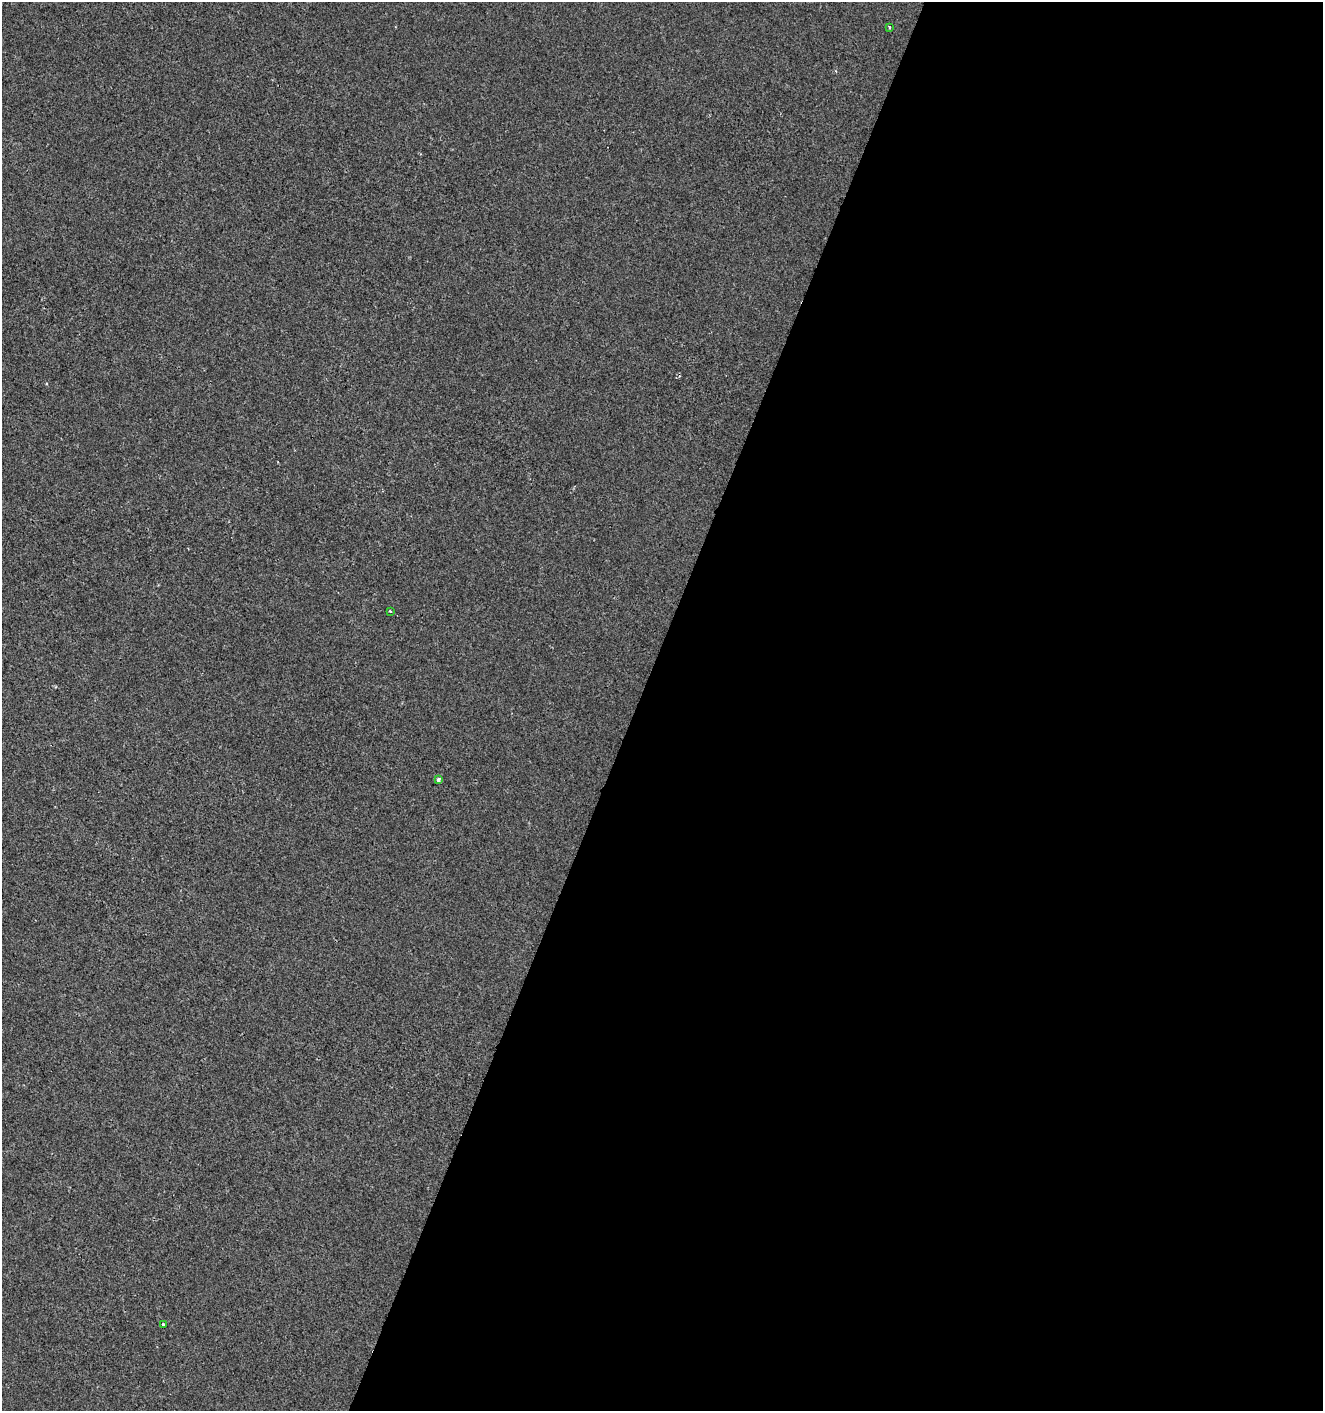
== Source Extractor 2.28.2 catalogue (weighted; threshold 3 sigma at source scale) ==
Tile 12 of 4 x 4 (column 4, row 3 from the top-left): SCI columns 4171-5491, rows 1417-2825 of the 5761 x 5642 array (HDU 1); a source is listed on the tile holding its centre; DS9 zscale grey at full resolution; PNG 1325 x 1413 px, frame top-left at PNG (2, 2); each listed source drawn as its Kron ellipse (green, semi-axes under 4 px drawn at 4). Shown black and unused: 52% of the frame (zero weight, under 2 of 3 exposures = <1% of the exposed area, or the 3 px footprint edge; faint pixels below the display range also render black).
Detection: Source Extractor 2.28.2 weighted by HDU 2 'WHT'; one run over the whole footprint, this tile lists its part. Background -3.41e-04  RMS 0.0042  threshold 0.0188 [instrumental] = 3 sigma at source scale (4.5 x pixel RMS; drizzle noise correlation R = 1.50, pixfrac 1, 0.0396/0.0396 arcsec/px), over >= 5 px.
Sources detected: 5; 1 cosmic-ray / hot-pixel residue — neither listed nor drawn; the other 4 listed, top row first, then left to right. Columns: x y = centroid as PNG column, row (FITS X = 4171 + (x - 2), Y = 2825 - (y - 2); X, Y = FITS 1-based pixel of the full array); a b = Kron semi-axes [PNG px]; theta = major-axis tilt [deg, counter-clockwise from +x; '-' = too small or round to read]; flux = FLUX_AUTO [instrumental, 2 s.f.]
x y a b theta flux
889 27 3 3 - 0.69
390 611 3 3 - 0.51
438 780 4 3 - 1.3
163 1324 3 3 - 0.69